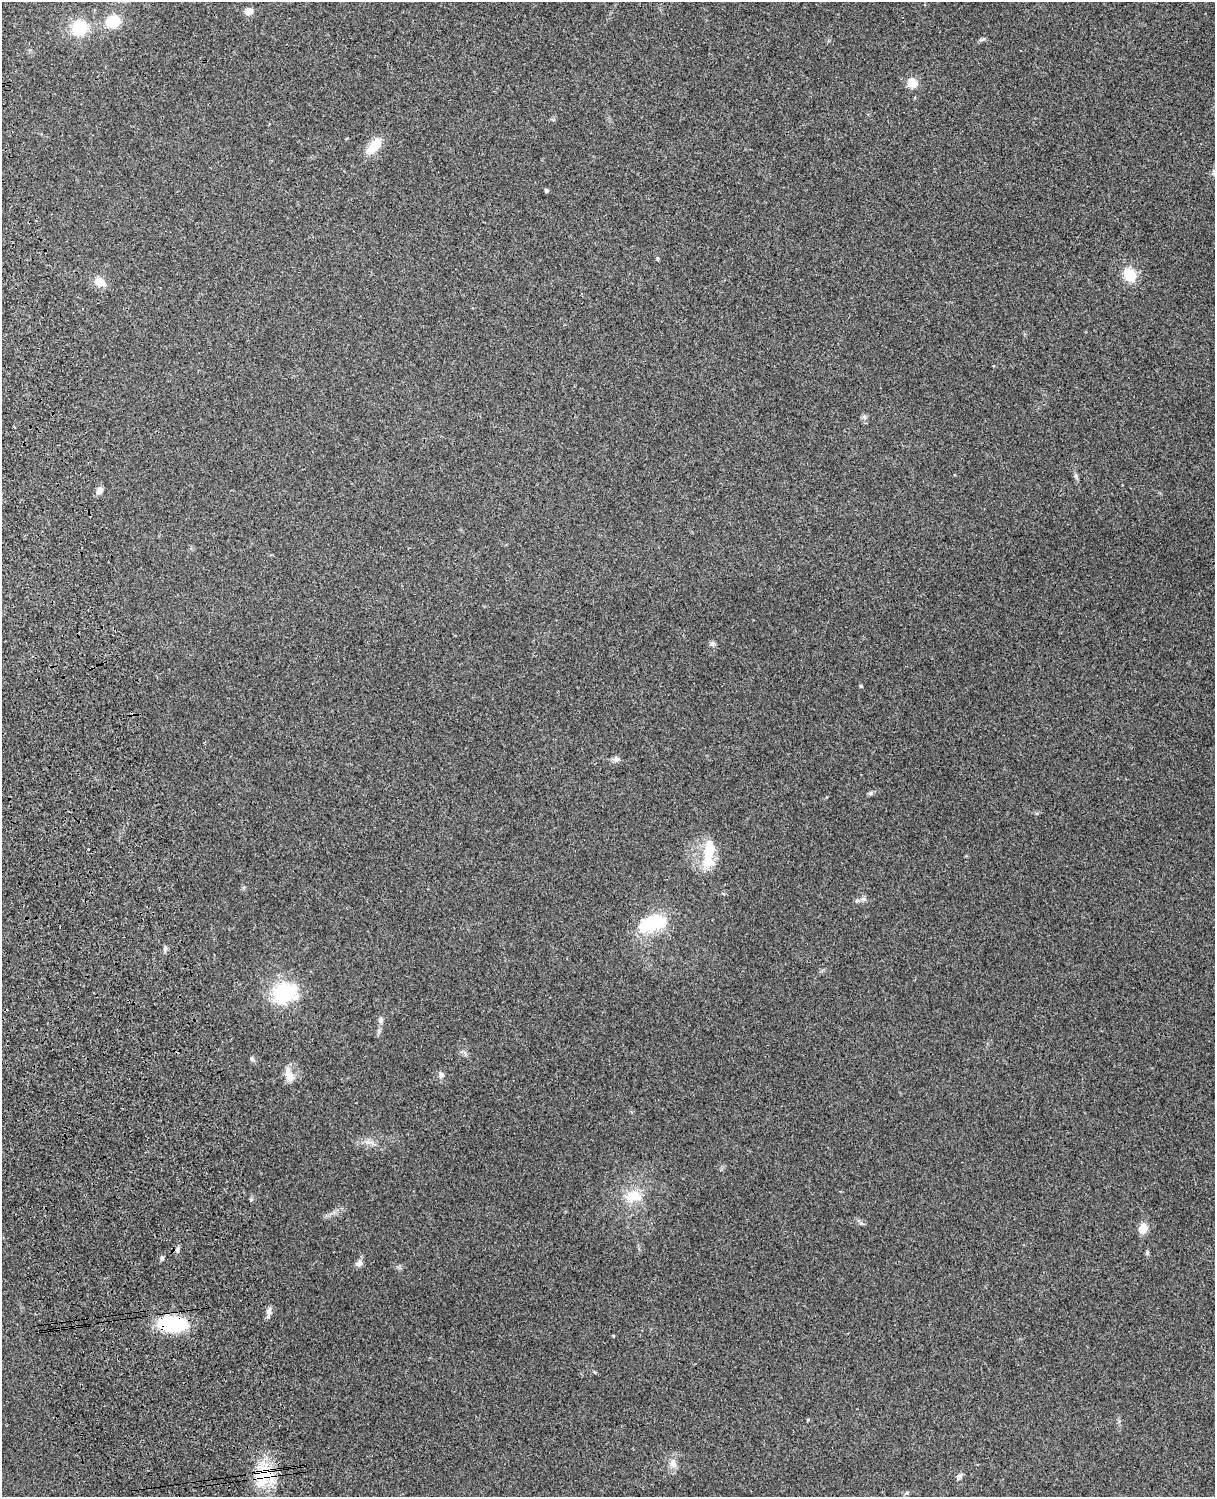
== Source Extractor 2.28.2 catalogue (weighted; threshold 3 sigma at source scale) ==
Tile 7 of 4 x 3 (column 3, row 2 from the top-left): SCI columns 2544-3756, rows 1661-3155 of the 5089 x 4928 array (HDU 1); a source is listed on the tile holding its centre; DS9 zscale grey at full resolution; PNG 1217 x 1499 px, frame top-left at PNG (2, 2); no overlay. Shown black and unused: <1% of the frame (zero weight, under 3 of 4 exposures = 6% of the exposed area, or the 3 px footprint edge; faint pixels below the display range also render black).
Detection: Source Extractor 2.28.2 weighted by HDU 2 'WHT'; one run over the whole footprint, this tile lists its part. Background 0.29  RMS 0.0094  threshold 0.0423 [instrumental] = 3 sigma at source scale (4.5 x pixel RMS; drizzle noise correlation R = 1.50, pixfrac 1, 0.05/0.05 arcsec/px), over >= 5 px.
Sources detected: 39; all 39 listed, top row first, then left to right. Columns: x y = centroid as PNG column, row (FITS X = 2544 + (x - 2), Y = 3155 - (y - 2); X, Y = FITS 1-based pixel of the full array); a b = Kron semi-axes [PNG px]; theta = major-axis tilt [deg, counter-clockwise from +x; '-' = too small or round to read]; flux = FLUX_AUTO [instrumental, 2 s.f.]
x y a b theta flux
248 11 9 8 - 6
113 22 11 10 - 31
79 28 16 15 - 32
912 83 10 9 - 12
374 146 23 11 49 17
1214 173 9 6 72 3.2
546 190 4 4 - 2.1
658 258 6 3 -89 1.1
1130 275 13 10 -58 24
100 282 14 12 -13 9.3
864 417 6 6 - 2.1
100 491 9 7 54 5
712 643 6 6 - 2.1
860 686 4 3 - 1.1
616 759 9 7 -3 3
870 793 7 5 21 1.7
88 849 3 2 - 0.79
709 854 41 13 85 27
857 900 7 4 20 1.6
651 924 32 15 18 56
165 948 7 4 89 1.9
284 993 23 19 11 66
381 1020 8 6 88 2.9
252 1058 6 5 - 1.6
289 1075 21 10 -68 9.5
441 1075 7 7 - 2.6
633 1196 24 15 11 21
1143 1228 9 7 73 12
178 1249 7 4 70 1.8
1147 1253 6 5 - 1.5
162 1258 6 4 90 1.7
359 1263 10 8 33 3.7
269 1311 8 7 - 3.9
173 1324 23 12 0 85
613 1336 4 3 - 0.67
807 1420 5 3 - 0.75
673 1463 15 9 -72 6.4
264 1475 28 26 12 38
958 1477 9 6 63 2.4
Overlapping masked pixels (flux is a lower limit): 2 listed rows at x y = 173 1324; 264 1475
Isophote crosses this tile's border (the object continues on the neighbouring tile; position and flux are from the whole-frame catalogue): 2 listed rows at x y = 113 22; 1214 173
Unlisted compact peaks at least as high as the median listed source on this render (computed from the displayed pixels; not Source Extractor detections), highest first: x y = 861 1223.